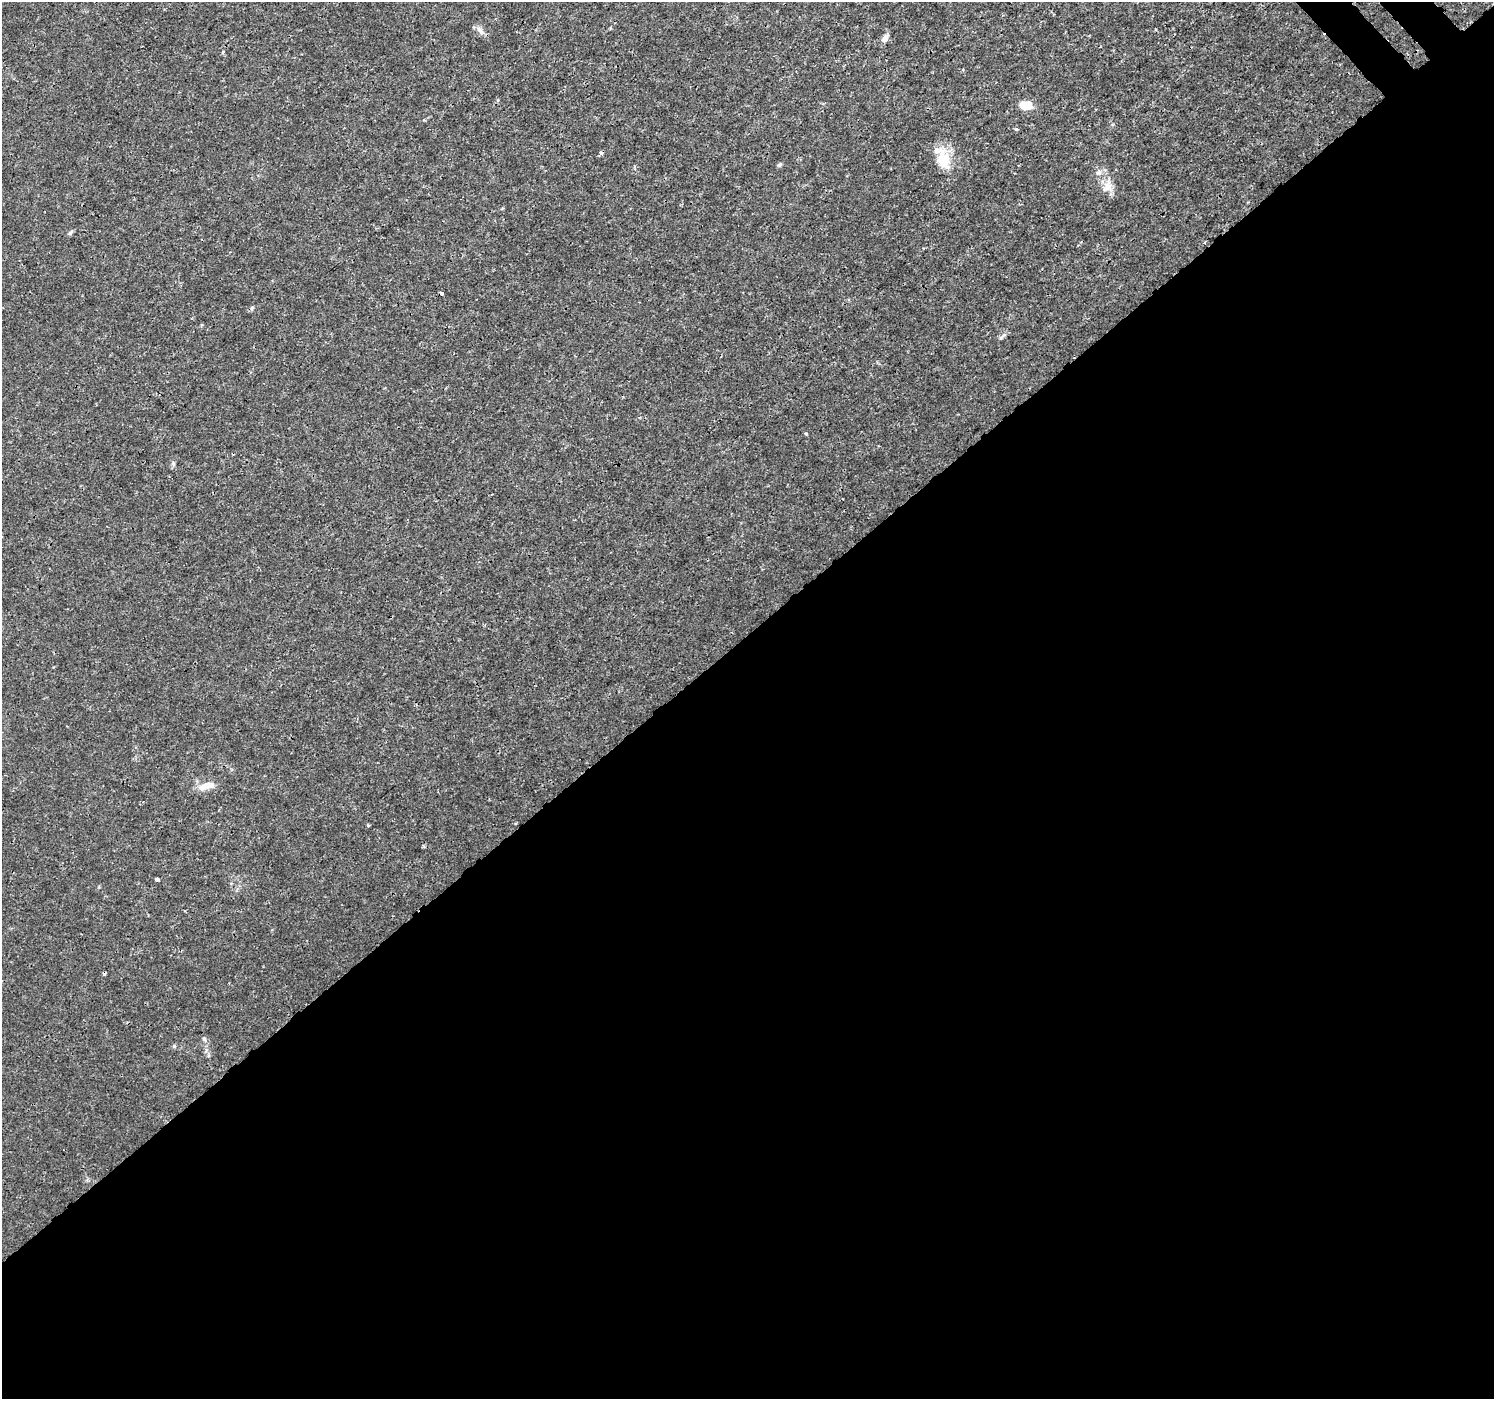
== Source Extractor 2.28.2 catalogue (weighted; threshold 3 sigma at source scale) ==
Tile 15 of 4 x 4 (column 3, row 4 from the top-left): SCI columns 3030-4521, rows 187-1583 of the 6065 x 6025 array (HDU 1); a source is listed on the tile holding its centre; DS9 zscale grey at full resolution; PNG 1496 x 1401 px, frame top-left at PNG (2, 2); no overlay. Shown black and unused: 55% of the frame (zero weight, under 3 of 4 exposures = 5% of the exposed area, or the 3 px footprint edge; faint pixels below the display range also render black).
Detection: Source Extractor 2.28.2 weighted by HDU 2 'WHT'; one run over the whole footprint, this tile lists its part. Background 0.00113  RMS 7.8e-04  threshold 0.00351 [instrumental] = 3 sigma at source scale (4.5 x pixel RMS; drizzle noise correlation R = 1.50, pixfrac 1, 0.0396/0.0396 arcsec/px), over >= 5 px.
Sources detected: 20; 3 cosmic-ray / hot-pixel residue — not listed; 1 inside a brighter listed object's ellipse — not listed separately; the other 16 listed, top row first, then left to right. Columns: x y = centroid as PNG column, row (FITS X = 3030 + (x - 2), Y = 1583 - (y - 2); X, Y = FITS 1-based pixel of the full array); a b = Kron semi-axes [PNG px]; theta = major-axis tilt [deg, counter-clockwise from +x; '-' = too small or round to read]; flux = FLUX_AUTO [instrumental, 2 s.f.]
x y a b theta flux
480 31 16 6 -47 0.37
885 38 9 6 56 0.49
223 52 5 3 - 0.093
1026 105 12 8 -5 1.4
944 160 28 18 -70 2
780 165 7 5 42 0.13
1099 173 7 7 - 0.27
1107 187 16 12 56 0.79
252 308 7 4 46 0.13
1001 338 7 5 52 0.16
806 434 4 3 - 0.087
205 787 23 8 24 0.86
368 826 3 3 - 0.088
157 880 4 3 - 0.26
204 1039 6 5 - 0.15
174 1046 5 5 - 0.099
Unlisted compact peaks at least as high as the median listed source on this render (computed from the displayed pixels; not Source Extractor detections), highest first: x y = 70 233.